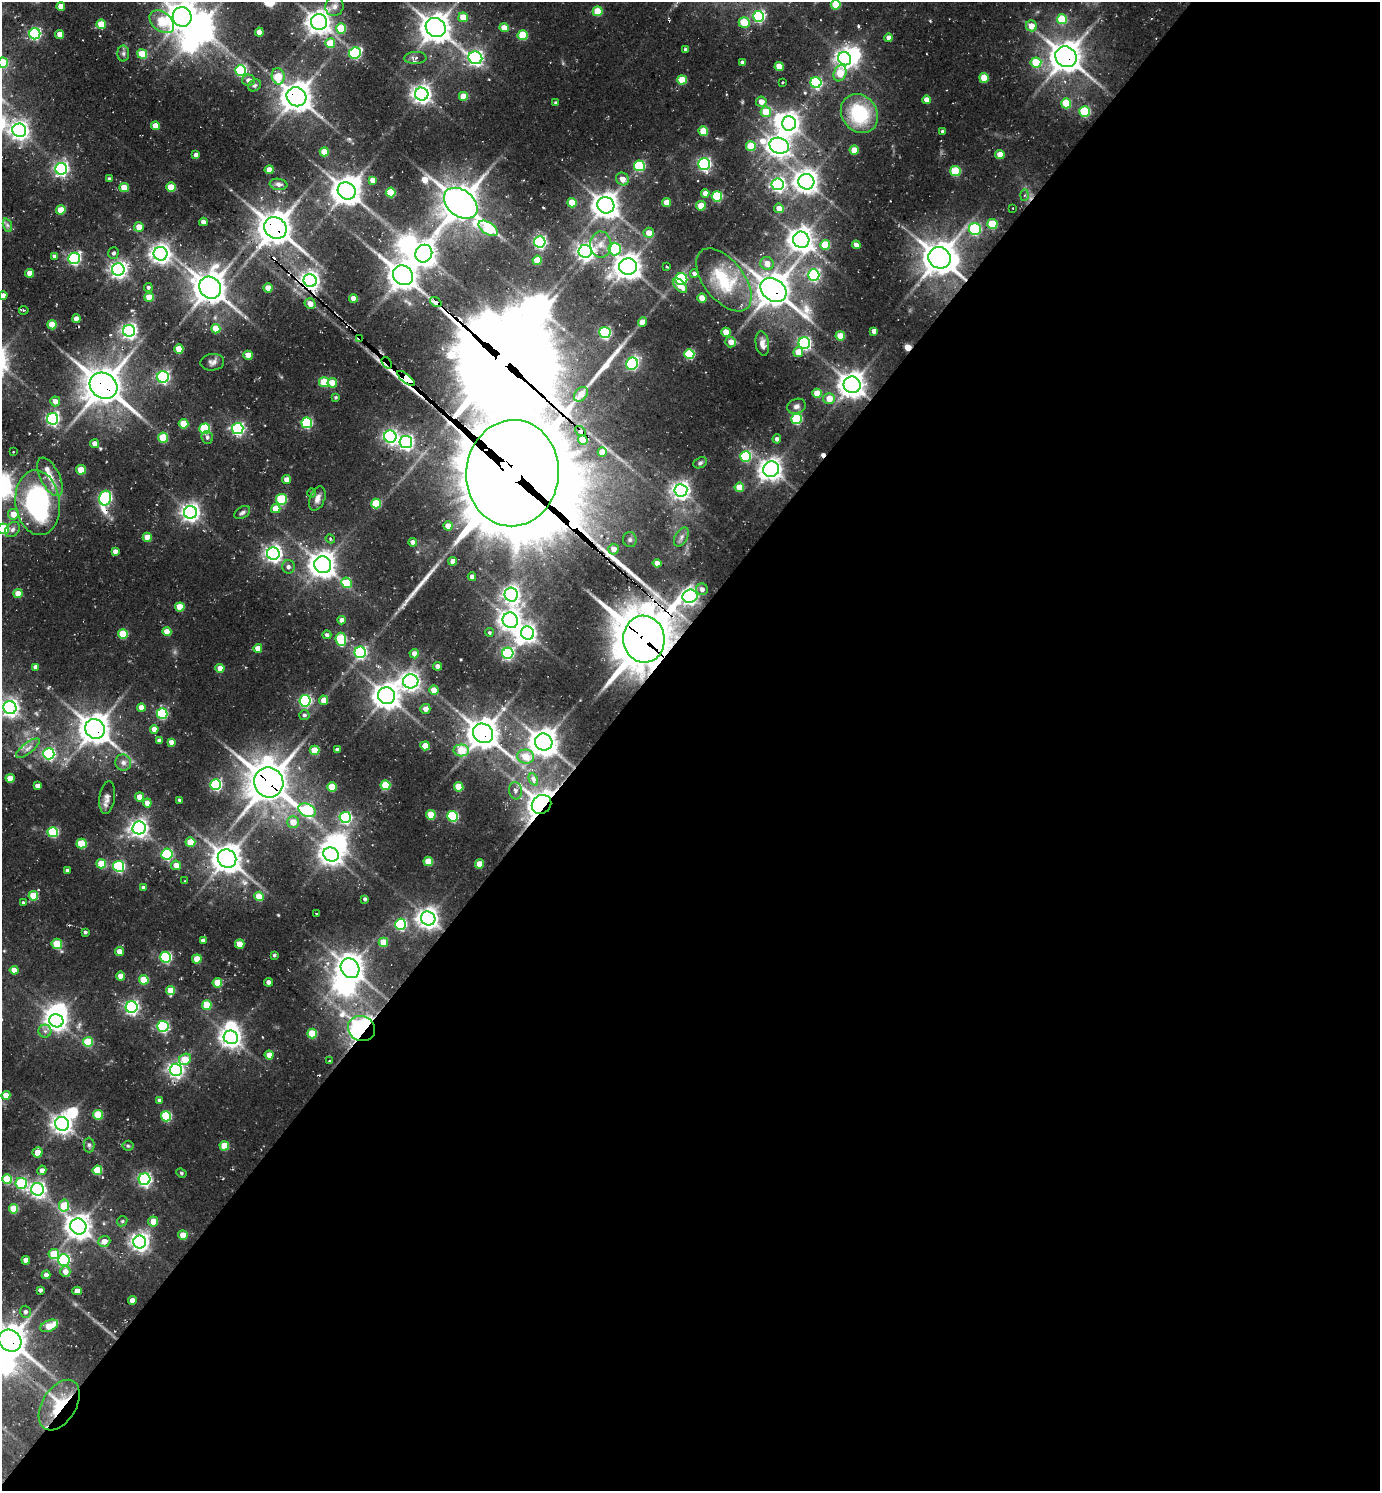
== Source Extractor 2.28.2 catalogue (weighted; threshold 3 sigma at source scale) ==
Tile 12 of 4 x 4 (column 4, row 3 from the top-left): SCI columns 4439-5816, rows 1559-3047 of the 6039 x 6026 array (HDU 1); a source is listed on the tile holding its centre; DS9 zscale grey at full resolution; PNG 1382 x 1493 px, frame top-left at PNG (2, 2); each listed source drawn as its Kron ellipse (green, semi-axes under 4 px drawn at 4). Shown black and unused: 57% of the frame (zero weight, under 2 of 3 exposures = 4% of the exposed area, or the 3 px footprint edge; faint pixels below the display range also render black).
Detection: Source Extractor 2.28.2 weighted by HDU 2 'WHT'; one run over the whole footprint, this tile lists its part. Background 0.117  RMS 0.011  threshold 0.0503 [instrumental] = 3 sigma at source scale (4.5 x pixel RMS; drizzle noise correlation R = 1.50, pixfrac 1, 0.05/0.05 arcsec/px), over >= 5 px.
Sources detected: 399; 18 inside a brighter object's white glare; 6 cosmic-ray / hot-pixel residue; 3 long thin detections or spike segments (spike, bleed or trail) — neither listed nor drawn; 2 inside a brighter listed object's ellipse — not listed separately; the other 370 listed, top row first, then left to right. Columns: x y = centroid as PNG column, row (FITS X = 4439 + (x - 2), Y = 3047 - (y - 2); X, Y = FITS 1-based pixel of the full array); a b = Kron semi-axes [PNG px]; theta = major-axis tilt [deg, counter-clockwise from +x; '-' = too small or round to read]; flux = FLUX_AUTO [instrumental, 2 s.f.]
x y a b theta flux
836 5 5 4 - 31
61 6 4 4 - 11
334 6 10 9 - 6
598 11 5 5 - 36
759 16 5 5 - 140
182 17 10 9 - 1300
463 17 5 5 - 20
1062 19 5 5 - 51
162 22 14 9 -40 52
319 22 8 8 - 890
744 22 5 5 - 28
101 24 5 4 - 24
1031 26 5 5 - 14
436 28 10 9 - 1500
504 28 4 4 - 13
341 29 5 5 - 46
259 32 4 4 - 13
35 34 5 5 - 150
60 34 4 4 - 12
523 35 5 5 - 45
889 38 4 4 - 6.7
330 43 5 5 - 31
686 49 4 3 - 3
123 53 8 6 90 2.8
355 53 6 5 - 130
142 54 5 4 - 27
1066 57 11 10 - 1600
415 58 11 6 3 5
475 58 7 6 - 340
845 59 7 6 - 470
742 62 3 3 - 3.2
1036 62 5 5 - 41
3 63 5 5 - 42
779 66 4 4 - 21
240 70 5 5 - 110
840 73 8 6 69 29
278 76 8 6 -78 24
984 78 5 4 - 25
249 80 6 6 - 6.3
682 80 5 4 - 28
816 82 5 5 - 120
783 83 3 3 - 1.7
254 85 7 5 38 2.2
422 94 7 6 - 590
464 96 5 5 - 20
296 97 10 9 - 1600
927 100 4 4 - 9.9
761 102 5 5 - 8.1
556 103 4 4 - 2.1
1066 103 5 5 - 36
1085 111 5 5 - 72
766 112 5 5 - 24
859 114 20 17 -53 69
789 123 7 7 - 740
155 126 4 4 - 12
19 130 7 6 - 530
703 131 5 4 - 28
942 131 3 3 - 2
751 146 5 5 - 39
779 146 10 7 -20 800
854 150 4 4 - 19
324 152 4 4 - 24
196 155 4 4 - 5.4
1000 155 4 4 - 15
704 164 6 6 - 200
639 166 5 5 - 89
61 169 6 6 - 280
269 170 4 4 - 12
955 171 5 5 - 50
109 179 4 3 - 3.2
622 179 7 6 - 8.7
372 180 4 4 - 8.6
806 182 8 7 - 820
279 184 9 5 -7 3.7
778 184 6 6 - 260
171 187 5 4 - 28
124 188 4 4 - 23
347 191 9 8 - 1300
391 192 5 5 - 40
705 193 4 4 - 7
1024 195 6 4 87 1.8
717 196 5 5 - 75
461 203 19 13 -38 2300
572 203 4 4 - 24
667 203 4 4 - 18
606 205 8 8 - 1100
701 206 5 4 - 25
779 208 5 4 - 11
1013 208 3 2 - 0.64
61 210 4 4 - 25
203 222 4 4 - 6.4
992 224 5 5 - 39
7 225 7 4 -71 2.6
139 227 5 5 - 12
275 228 12 10 -38 1900
488 228 11 6 -33 71
975 229 6 6 - 110
649 233 5 5 - 13
801 240 8 8 - 900
540 242 5 5 - 200
601 245 13 10 -88 12
825 245 5 5 - 42
856 245 4 4 - 7.8
615 249 6 6 - 86
585 251 6 6 - 450
113 253 6 5 - 3
161 254 7 7 - 630
424 254 9 8 - 1000
54 256 4 3 - 1.9
74 258 6 5 - 170
940 258 11 10 - 1800
537 260 5 4 - 27
767 263 7 6 - 9.7
628 266 9 8 - 1000
667 267 4 2 - 1.3
118 270 6 6 - 430
30 273 4 4 - 12
694 274 4 4 - 4.3
403 275 10 9 - 1200
814 275 6 5 - 170
681 279 6 6 - 110
724 280 37 20 -52 62
310 281 6 6 - 550
680 286 9 5 -45 12
148 287 4 4 - 2.3
210 288 11 10 - 1700
268 288 4 4 - 16
773 290 14 11 -37 2000
3 296 4 4 - 5.6
149 297 4 4 - 21
353 298 4 4 - 12
702 298 4 4 - 15
436 302 6 3 -38 82
310 304 5 5 - 9.3
24 310 4 3 - 1.4
76 319 4 4 - 13
642 322 5 4 - 9.5
52 325 4 4 - 25
216 329 4 4 - 19
129 331 6 6 - 370
874 331 4 4 - 6
605 332 5 5 - 140
726 332 4 4 - 17
840 336 4 4 - 21
360 338 4 3 - 1.7
731 342 5 5 - 8
804 343 6 5 - 190
762 344 12 6 -81 6.7
179 349 4 4 - 21
798 352 5 5 - 15
689 354 5 5 - 68
248 355 5 4 - 16
212 362 12 8 4 4.7
387 363 6 4 -53 2.7
632 364 6 5 - 130
163 377 6 6 - 200
406 378 10 4 -38 1700
324 382 5 5 - 37
332 383 5 4 - 21
852 385 8 8 - 1100
103 386 14 12 -35 2400
817 393 4 4 - 19
581 394 8 5 49 11
336 397 4 4 - 1.5
829 399 5 5 - 14
55 401 5 5 - 9.1
797 406 9 7 19 4.3
53 419 6 5 - 230
796 419 5 5 - 80
307 423 5 5 - 100
183 424 5 4 - 27
205 429 5 5 - 79
238 429 6 5 - 220
580 431 6 3 -39 78
390 436 6 6 - 240
207 437 6 5 - 2.7
163 438 5 5 - 33
777 439 4 4 - 3.6
583 440 4 4 - 30
406 442 6 6 - 300
95 444 4 4 - 8.6
13 452 2 2 - 0.91
602 452 4 4 - 16
746 456 5 5 - 86
700 463 7 5 22 2.4
771 469 8 7 - 820
81 470 5 5 - 19
512 473 53 46 84 27000
50 477 21 9 -63 14
286 480 4 4 - 9.4
739 487 5 4 - 18
681 490 6 6 - 510
311 493 4 3 - 1.1
105 498 7 5 77 200
317 498 13 7 69 6.1
281 499 5 5 - 59
38 503 32 22 -83 190
376 503 5 5 - 40
276 509 5 4 - 17
190 512 6 6 - 520
242 513 9 5 33 3
13 514 5 5 - 14
448 526 4 4 - 13
3 529 5 5 - 63
12 529 8 6 46 3.7
147 537 4 4 - 17
681 537 10 6 60 4.5
330 539 5 4 - 1.6
630 540 7 6 - 3.2
413 542 4 4 - 5.5
613 549 5 5 - 8.2
115 551 4 4 - 5.3
273 554 6 6 - 430
453 561 4 4 - 7.7
657 563 4 4 - 7.9
323 565 8 8 - 1100
288 567 7 6 - 3.3
472 577 4 4 - 6.6
346 583 5 5 - 35
702 589 6 6 - 4.6
18 594 4 4 - 17
511 595 7 6 - 450
690 596 7 6 - 400
180 607 4 4 - 24
342 620 4 4 - 6.1
510 620 8 7 - 770
167 632 4 4 - 16
489 632 4 4 - 2.6
528 633 7 6 - 420
123 634 5 5 - 43
327 635 4 4 - 2.9
341 639 6 5 - 70
644 639 23 21 -84 5100
258 648 4 4 - 12
360 652 6 5 - 170
508 653 5 5 - 150
414 654 5 4 - 6.8
438 666 4 4 - 5.9
35 667 4 4 - 4
220 668 4 4 - 14
411 681 7 7 - 500
434 690 4 4 - 14
386 696 8 8 - 1100
324 700 5 4 - 11
305 701 5 5 - 180
10 708 6 6 - 440
141 708 4 4 - 14
425 709 5 5 - 6.8
162 714 5 5 - 92
304 715 5 5 - 2.3
95 729 10 9 - 1500
154 729 4 4 - 9.2
483 733 10 9 - 1600
159 741 4 4 - 3.3
171 742 4 4 - 5.5
544 742 9 8 - 1200
425 746 5 4 - 17
28 748 14 5 38 5.4
315 750 5 4 - 25
337 750 4 4 - 4.8
461 750 8 6 -1 32
49 754 5 5 - 180
526 757 8 7 - 19
123 762 8 8 - 4.7
10 778 4 4 - 17
533 779 6 4 -64 11
269 782 15 14 - 2500
216 785 5 5 - 140
385 785 5 5 - 44
37 786 4 4 - 5.6
332 787 5 4 - 29
459 787 5 4 - 27
515 791 9 6 -80 3.9
139 797 4 4 - 13
107 798 16 7 83 6.2
179 800 3 3 - 1.5
147 803 4 4 - 13
542 804 10 9 - 1100
307 810 9 6 -23 110
431 815 5 5 - 31
453 816 5 5 - 100
345 817 5 5 - 150
293 822 6 6 - 15
139 828 6 6 - 470
53 832 5 5 - 83
190 842 5 4 - 24
82 844 5 5 - 43
167 854 5 5 - 130
331 854 8 7 - 720
227 859 9 9 - 1400
428 861 5 4 - 27
101 864 5 4 - 28
479 864 5 4 - 19
176 865 5 4 - 11
119 866 5 5 - 130
67 870 3 3 - 3.2
184 881 3 2 - 0.69
143 888 4 4 - 3.5
33 896 5 4 - 31
259 896 5 4 - 27
365 899 4 3 - 2.6
23 903 4 3 - 1.4
316 914 3 3 - 2.8
428 918 7 7 - 760
400 924 5 5 - 120
85 932 3 3 - 2.1
203 941 4 4 - 4.5
383 942 5 4 - 22
57 944 5 5 - 31
240 944 5 4 - 19
119 952 4 4 - 9.2
274 955 3 3 - 1.7
166 957 5 5 - 120
197 959 4 4 - 22
350 968 10 9 - 1100
14 970 4 4 - 13
121 976 4 4 - 13
144 980 5 4 - 34
269 982 4 4 - 4.9
217 983 5 5 - 29
171 990 4 4 - 23
207 1005 5 5 - 32
132 1007 6 6 - 270
56 1021 7 6 - 670
163 1026 5 5 - 140
361 1028 14 12 -24 470
45 1031 6 6 - 3.7
312 1034 5 5 - 38
231 1037 7 6 - 720
88 1042 5 5 - 42
269 1055 4 4 - 11
185 1059 6 5 - 24
330 1061 3 3 - 1.5
176 1070 6 6 - 370
6 1095 4 4 - 14
160 1100 4 4 - 3.5
98 1115 5 5 - 40
166 1116 5 5 - 74
62 1124 7 6 - 680
89 1145 7 5 -90 2.6
128 1146 5 5 - 1.7
224 1146 4 4 - 29
37 1152 5 5 - 11
42 1170 5 4 - 6
97 1170 5 5 - 37
181 1173 5 4 - 1.5
7 1179 5 5 - 37
144 1179 6 6 - 250
21 1183 6 5 - 87
38 1189 6 6 - 380
64 1205 6 5 - 37
13 1209 5 5 - 33
122 1221 5 4 - 1.6
153 1221 5 5 - 15
78 1226 8 7 - 970
183 1235 5 5 - 15
104 1241 6 5 - 9
140 1242 6 6 - 500
54 1254 5 5 - 34
26 1260 4 4 - 9.1
64 1260 5 5 - 170
65 1272 5 5 - 8.7
46 1275 4 4 - 5
40 1290 4 4 - 3.3
77 1291 5 4 - 9.3
132 1301 4 4 - 9.5
25 1312 6 5 - 3.2
49 1326 9 5 23 19
10 1341 12 10 -37 1900
59 1405 28 17 59 40
Overlapping masked pixels (flux is a lower limit): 22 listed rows (the first 20) at x y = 1066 57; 296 97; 275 228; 940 258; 310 281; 773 290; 436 302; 360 338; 387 363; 406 378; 103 386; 580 431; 583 440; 512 473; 644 639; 95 729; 483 733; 269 782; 542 804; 361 1028
Isophote crosses this tile's border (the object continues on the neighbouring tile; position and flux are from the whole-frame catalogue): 8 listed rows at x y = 836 5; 182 17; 3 63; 3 296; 3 529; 10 708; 10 778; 10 1341